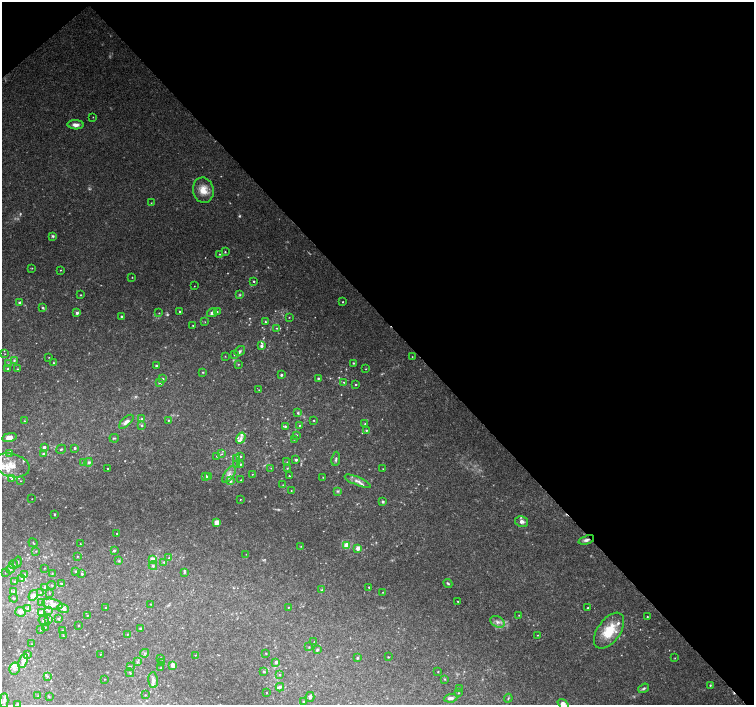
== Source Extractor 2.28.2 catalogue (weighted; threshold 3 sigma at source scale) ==
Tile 3 of 4 x 4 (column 3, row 1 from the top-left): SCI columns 3013-4515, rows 4433-5838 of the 6019 x 5987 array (HDU 1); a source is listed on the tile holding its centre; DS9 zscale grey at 2 x 2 block average (1 PNG px = mean of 2 x 2 image px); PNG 756 x 707 px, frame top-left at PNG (2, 2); each listed source drawn as its Kron ellipse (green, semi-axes under 4 px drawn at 4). Shown black and unused: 46% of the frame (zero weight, under 3 of 4 exposures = <1% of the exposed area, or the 3 px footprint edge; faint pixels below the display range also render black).
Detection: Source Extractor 2.28.2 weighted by HDU 2 'WHT'; one run over the whole footprint, this tile lists its part. Background 0.0958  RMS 0.0056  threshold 0.0253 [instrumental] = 3 sigma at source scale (4.5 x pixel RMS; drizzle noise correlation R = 1.50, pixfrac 1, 0.0396/0.0396 arcsec/px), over >= 5 px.
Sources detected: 260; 11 too faint to see at this stretch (2 x 2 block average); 1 cosmic-ray / hot-pixel residue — neither listed nor drawn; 2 coinciding with a brighter row at this scale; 24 inside a brighter listed object's ellipse — not listed separately; the other 222 listed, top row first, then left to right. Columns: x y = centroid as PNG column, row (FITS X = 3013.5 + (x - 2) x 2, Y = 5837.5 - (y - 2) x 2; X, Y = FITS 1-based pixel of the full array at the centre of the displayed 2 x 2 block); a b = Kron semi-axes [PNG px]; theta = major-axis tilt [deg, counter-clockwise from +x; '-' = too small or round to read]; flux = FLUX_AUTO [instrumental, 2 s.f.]
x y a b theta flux
93 117 2 2 - 0.51
76 125 8 4 -3 6.5
203 190 13 10 -81 18
151 203 2 2 - 0.66
53 236 4 3 - 2.1
225 252 3 2 - 1
219 254 3 3 - 0.96
32 268 3 2 - 0.57
60 270 3 2 - 0.84
132 277 2 2 - 0.64
254 281 2 2 - 1.4
194 286 2 2 - 0.37
81 295 3 2 - 0.88
240 295 4 3 - 1.4
20 302 3 3 - 2.3
343 302 2 2 - 0.84
43 308 4 3 - 1.8
180 311 2 2 - 1.3
217 312 2 2 - 0.72
77 313 3 3 - 3
159 313 2 2 - 0.61
212 313 5 4 - 4.7
121 316 2 2 - 1.8
289 317 2 2 - 0.68
205 322 3 2 - 0.56
265 322 4 3 - 1.3
193 325 2 2 - 0.81
277 328 3 2 - 0.89
261 346 4 3 - 2.9
240 351 6 4 36 2.9
5 354 2 2 - 0.56
234 354 2 2 - 0.87
225 356 3 2 - 0.55
49 357 2 2 - 0.48
412 357 2 2 - 0.49
14 360 4 3 - 2
53 363 3 2 - 0.95
353 363 2 2 - 1.3
8 364 4 3 - 1.7
238 364 3 2 - 0.79
156 366 2 2 - 2.5
7 369 3 3 - 1.3
17 369 3 3 - 1.1
366 369 2 2 - 0.66
203 372 3 3 - 1.1
281 375 2 2 - 2.8
318 378 2 2 - 1.9
163 379 3 2 - 1.2
344 382 3 2 - 0.84
159 383 3 2 - 1.4
356 384 2 2 - 1.3
259 390 2 2 - 0.55
298 413 4 3 - 1.8
142 419 3 3 - 1.1
168 420 3 2 - 1
314 420 2 2 - 0.89
24 421 3 2 - 0.79
126 422 9 4 43 5.1
365 424 2 2 - 0.89
299 425 2 2 - 0.77
142 426 3 3 - 1.5
285 426 3 3 - 1.8
366 430 3 3 - 1.5
297 435 3 2 - 0.87
9 437 8 4 9 8.2
114 438 4 2 - 1.4
241 438 6 4 57 4
294 439 2 2 - 0.65
44 447 2 2 - 4.2
75 448 3 2 - 1.6
61 449 5 2 - 1.2
9 453 3 3 - 1.4
43 453 3 2 - 1.3
222 454 3 2 - 1
217 456 3 2 - 0.86
240 456 3 2 - 1.2
236 458 2 2 - 0.68
336 459 7 3 82 2.1
296 460 2 2 - 2.9
89 462 4 4 - 3
287 462 2 2 - 0.55
84 463 4 3 - 2.3
241 464 3 3 - 1.4
12 465 18 11 -14 22
237 465 3 2 - 1.2
108 468 2 2 - 0.75
271 468 2 2 - 0.56
287 468 3 3 - 1.1
383 469 2 2 - 0.61
229 474 9 5 56 5.9
252 474 2 2 - 0.67
205 476 3 3 - 2.9
289 476 2 2 - 1.1
208 477 3 3 - 1.9
323 477 2 2 - 0.73
12 479 3 3 - 1.4
241 480 2 2 - 0.57
21 481 2 2 - 0.54
230 481 4 3 - 3
358 481 14 4 -23 6.1
283 485 3 2 - 0.88
291 491 3 2 - 0.62
337 491 4 4 - 1.9
32 499 2 2 - 0.38
240 499 2 2 - 0.65
383 502 3 3 - 2.3
55 514 2 2 - 1.2
522 521 6 5 - 6.3
216 522 3 3 - 25
117 534 2 2 - 0.61
586 540 8 4 19 4.2
33 543 5 2 - 0.86
80 544 2 2 - 0.49
347 545 3 3 - 23
301 546 3 2 - 0.54
358 548 3 2 - 12
36 551 2 2 - 0.68
114 551 3 2 - 2.1
246 554 2 2 - 0.38
77 556 2 2 - 0.68
169 558 3 2 - 1.2
152 559 4 4 - 10
119 561 3 3 - 1.5
17 562 5 2 - 1.2
164 562 4 3 - 1.2
13 564 4 3 - 2.1
153 566 4 3 - 2.5
44 568 3 2 - 0.56
10 569 4 3 - 2.5
75 571 3 3 - 1.5
6 572 3 2 - 0.61
184 572 3 3 - 1.3
52 573 3 2 - 0.72
25 574 3 3 - 1.1
82 574 2 2 - 1.9
22 579 4 4 - 2.6
15 582 3 3 - 2.3
61 583 4 2 - 0.78
448 583 5 3 - 1.8
52 585 4 3 - 1.5
45 587 3 3 - 4
369 587 2 2 - 1.1
321 590 4 3 - 1.3
14 592 4 3 - 2.2
40 592 3 2 - 0.73
383 592 2 2 - 0.67
49 593 3 2 - 0.78
33 595 5 4 - 9.1
14 598 4 3 - 1.2
458 601 2 2 - 0.82
42 603 3 3 - 3
52 604 10 5 -12 9.2
151 604 2 2 - 0.61
288 607 2 2 - 0.59
28 608 4 3 - 2.1
63 608 6 4 -22 4.4
105 608 3 2 - 0.9
588 608 3 2 - 1.4
48 611 3 3 - 1.4
20 612 5 5 - 7.8
42 613 4 3 - 6.9
87 615 2 2 - 0.61
519 615 3 2 - 0.74
647 617 2 2 - 0.81
58 618 3 3 - 1.5
49 620 3 2 - 1.1
44 621 6 4 -33 3
497 622 7 5 -27 5.7
78 625 2 2 - 0.63
45 627 2 2 - 0.6
140 628 3 2 - 1.4
40 629 3 3 - 1.2
63 631 3 2 - 2.1
609 631 20 11 54 36
127 634 2 2 - 0.78
537 635 2 2 - 0.64
63 636 2 2 - 0.63
314 642 2 2 - 0.56
32 644 2 2 - 0.44
309 647 3 2 - 0.68
317 650 3 2 - 2.2
144 653 4 3 - 2.1
266 653 3 2 - 0.64
27 654 2 2 - 2
100 654 2 2 - 0.48
195 655 2 2 - 0.67
388 657 2 2 - 1
160 658 3 3 - 1.2
357 658 2 2 - 2
675 658 3 2 - 0.62
23 661 7 4 65 8.7
137 662 3 2 - 1.1
161 662 3 2 - 0.73
276 662 4 3 - 3
173 665 3 3 - 9.5
130 666 4 2 - 0.88
161 668 3 2 - 0.95
14 669 6 5 - 5.6
264 672 3 3 - 1.4
438 672 2 2 - 0.76
130 673 5 2 - 1.3
279 675 3 2 - 0.97
47 676 3 3 - 1.3
105 679 2 2 - 0.53
445 679 3 2 - 0.78
153 680 8 4 -86 5.7
710 685 3 3 - 1.3
280 687 4 3 - 2.7
460 688 3 2 - 0.79
644 688 6 3 36 2.2
266 693 2 2 - 0.76
458 693 2 2 - 0.74
145 695 2 2 - 0.64
38 696 3 2 - 0.67
49 697 3 2 - 0.77
310 697 5 3 - 4.7
451 698 7 3 7 5
508 698 4 2 - 1.2
4 701 7 3 88 3.1
303 702 3 3 - 1.3
18 704 3 3 - 1.3
563 704 6 4 -39 8.4
Overlapping masked pixels (flux is a lower limit): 1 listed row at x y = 586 540
Isophote crosses this tile's border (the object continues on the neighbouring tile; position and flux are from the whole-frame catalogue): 3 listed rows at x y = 12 465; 18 704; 563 704
Diffuse or blended objects may show on this block-average render without a row.